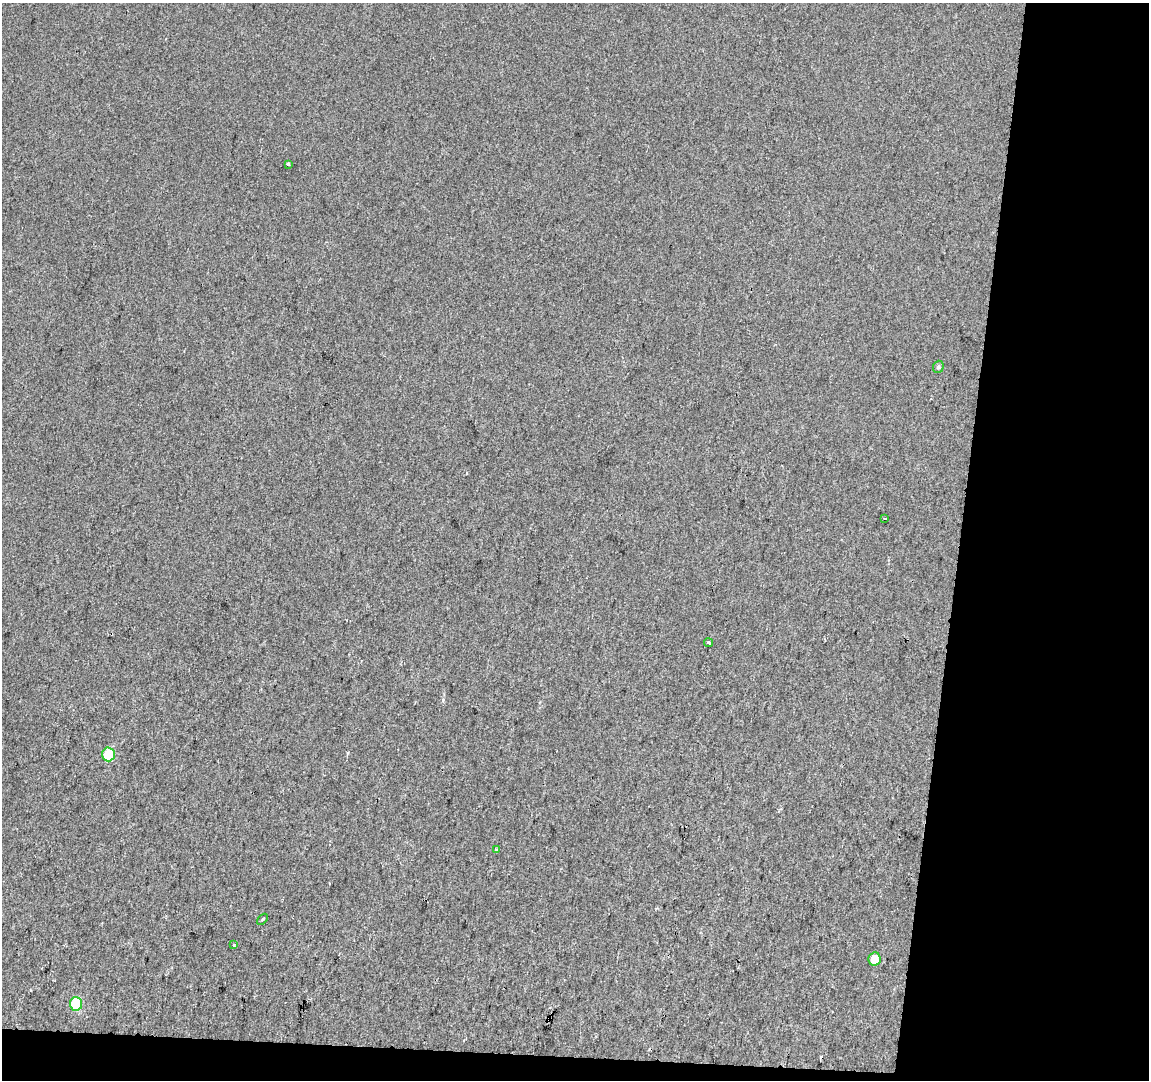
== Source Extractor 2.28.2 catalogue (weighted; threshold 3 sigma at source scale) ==
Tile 4 of 2 x 2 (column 2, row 2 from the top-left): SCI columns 1147-2293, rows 128-1205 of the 2293 x 2396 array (HDU 1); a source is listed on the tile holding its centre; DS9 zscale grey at full resolution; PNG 1151 x 1082 px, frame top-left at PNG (2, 3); each listed source drawn as its Kron ellipse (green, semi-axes under 4 px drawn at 4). Shown black and unused: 19% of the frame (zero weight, under 2 of 3 exposures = <1% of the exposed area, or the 3 px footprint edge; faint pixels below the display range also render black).
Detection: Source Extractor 2.28.2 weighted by HDU 2 'WHT'; one run over the whole footprint, this tile lists its part. Background 0.013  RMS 0.0088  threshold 0.0396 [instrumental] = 3 sigma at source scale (4.5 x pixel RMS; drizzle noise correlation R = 1.50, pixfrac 1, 0.0396/0.0396 arcsec/px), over >= 5 px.
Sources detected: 12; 2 cosmic-ray / hot-pixel residue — neither listed nor drawn; the other 10 listed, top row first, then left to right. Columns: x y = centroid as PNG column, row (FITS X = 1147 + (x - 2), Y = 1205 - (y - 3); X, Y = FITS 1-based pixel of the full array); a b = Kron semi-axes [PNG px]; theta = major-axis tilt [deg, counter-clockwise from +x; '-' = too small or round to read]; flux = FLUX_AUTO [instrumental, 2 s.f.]
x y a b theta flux
288 164 4 3 - 3
938 367 6 5 - 1.8
884 518 3 3 - 3.5
708 643 4 3 - 4.4
108 754 7 6 - 23
497 850 4 3 - 3.7
262 919 6 2 46 0.94
234 945 3 3 - 6
874 959 7 6 - 9.3
76 1004 7 6 - 47